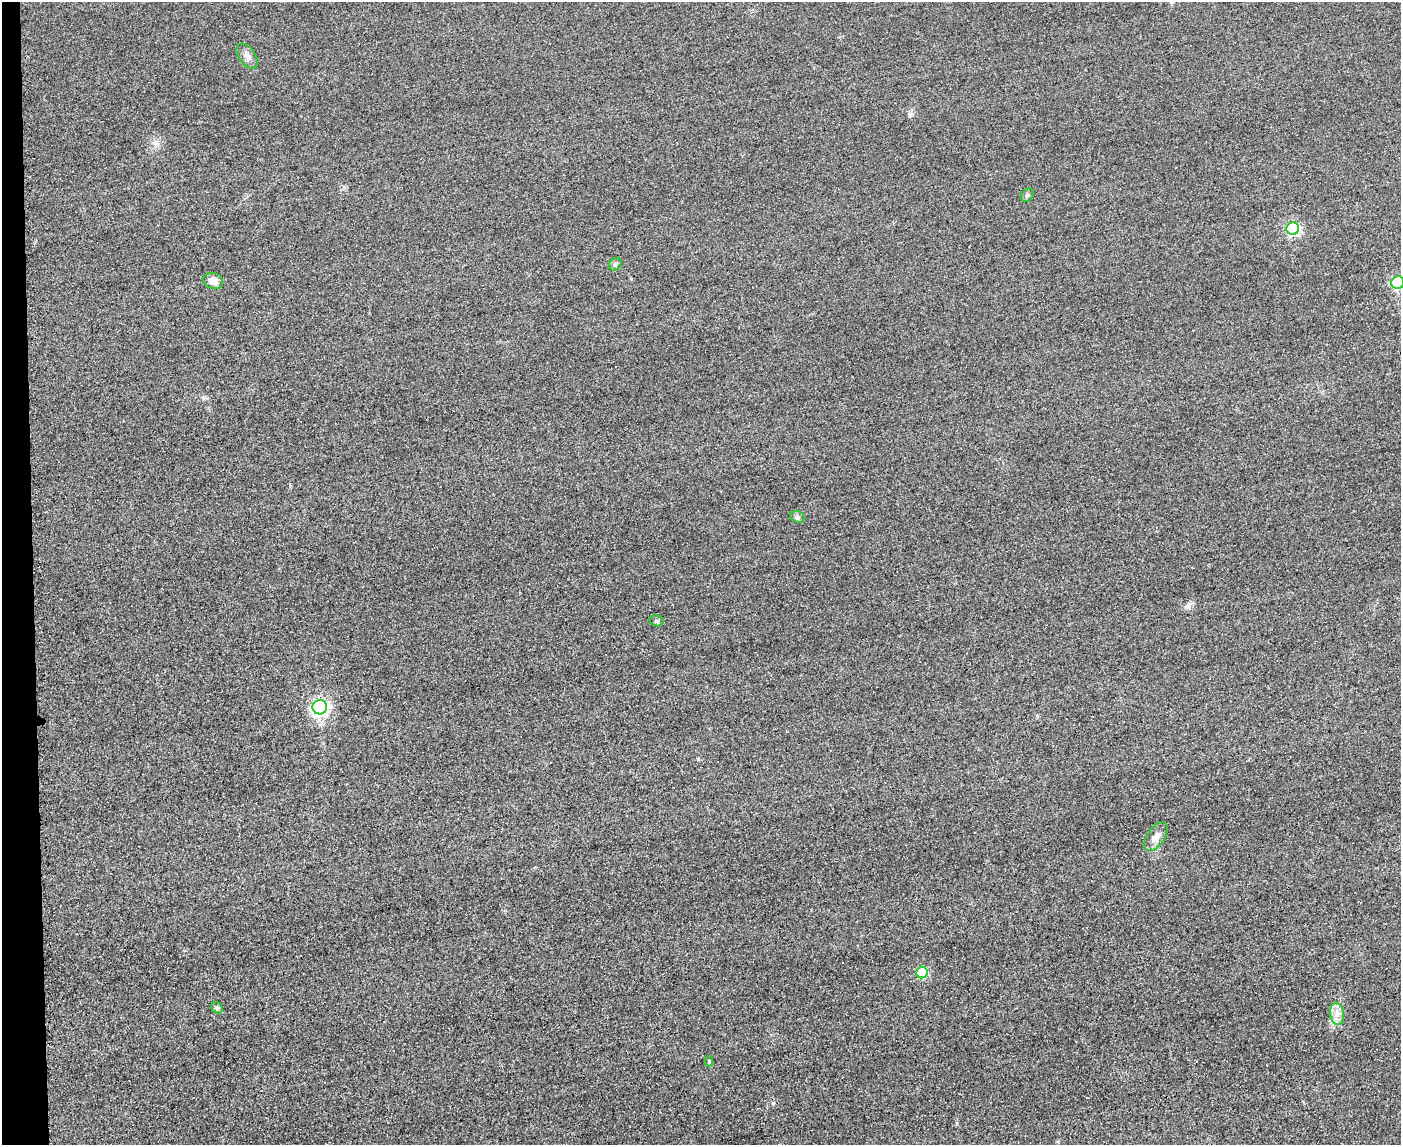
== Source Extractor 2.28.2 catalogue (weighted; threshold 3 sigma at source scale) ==
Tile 4 of 3 x 4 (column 1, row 2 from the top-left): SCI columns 253-1651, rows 2308-3450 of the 4592 x 4615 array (HDU 1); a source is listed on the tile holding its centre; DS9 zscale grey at full resolution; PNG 1403 x 1147 px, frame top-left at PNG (2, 2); each listed source drawn as its Kron ellipse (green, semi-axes under 4 px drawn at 4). Shown black and unused: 2% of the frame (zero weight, under 3 of 4 exposures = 3% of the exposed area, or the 3 px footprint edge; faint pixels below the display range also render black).
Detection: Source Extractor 2.28.2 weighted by HDU 2 'WHT'; one run over the whole footprint, this tile lists its part. Background 0.0645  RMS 0.017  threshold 0.0772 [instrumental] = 3 sigma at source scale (4.5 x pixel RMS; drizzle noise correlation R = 1.50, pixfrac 1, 0.05/0.05 arcsec/px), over >= 5 px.
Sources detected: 14; all 14 listed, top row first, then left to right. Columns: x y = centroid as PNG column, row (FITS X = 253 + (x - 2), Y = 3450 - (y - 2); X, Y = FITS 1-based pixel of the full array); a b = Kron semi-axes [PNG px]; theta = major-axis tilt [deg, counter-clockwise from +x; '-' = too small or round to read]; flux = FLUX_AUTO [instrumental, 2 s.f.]
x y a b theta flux
247 56 14 8 -54 11
1027 195 7 5 44 4.1
1293 229 6 6 - 240
615 264 7 5 45 3.7
213 281 10 8 -19 13
1398 283 6 6 - 240
797 517 7 5 -24 3.6
657 621 7 5 -16 3.1
320 707 7 7 - 620
1156 837 16 8 55 14
922 972 6 5 - 92
217 1008 6 5 - 2.6
1337 1014 11 7 -81 11
709 1061 5 4 - 2.1
Isophote crosses this tile's border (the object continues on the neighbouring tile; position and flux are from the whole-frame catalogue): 1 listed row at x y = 1398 283